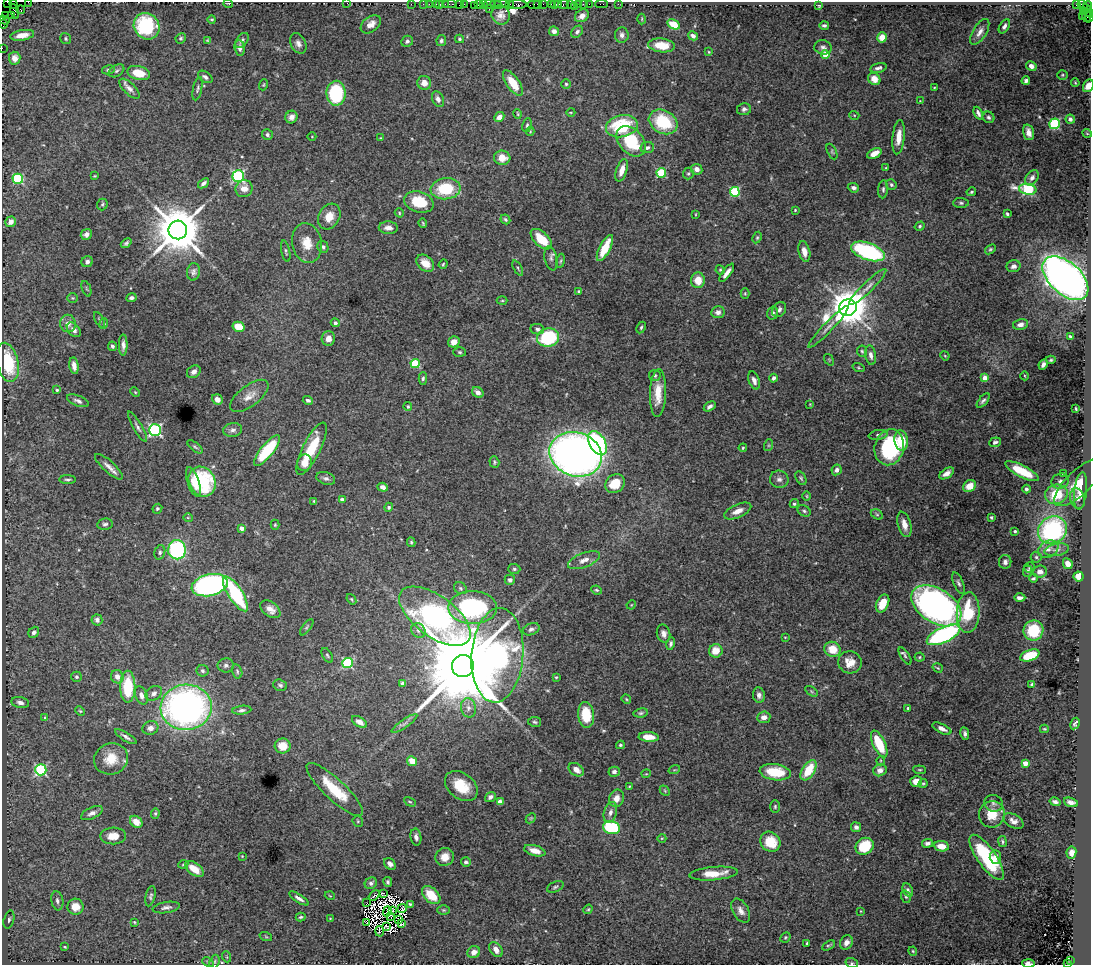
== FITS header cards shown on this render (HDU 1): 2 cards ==
NAXIS1  =                 1089
NAXIS2  =                  963

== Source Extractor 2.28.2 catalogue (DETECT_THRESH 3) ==
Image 1089 x 963 px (HDU 1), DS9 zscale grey, 1 PNG px = 1 image px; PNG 1093 x 967 px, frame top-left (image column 1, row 963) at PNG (2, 2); each listed source drawn as its Kron ellipse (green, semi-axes under 4 px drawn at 4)
Background 2.75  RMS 0.039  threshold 0.116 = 3 sigma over >= 5 px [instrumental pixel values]
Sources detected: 501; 12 with non-positive FLUX_AUTO (blend fragments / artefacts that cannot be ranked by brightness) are neither listed nor drawn; the other 489 listed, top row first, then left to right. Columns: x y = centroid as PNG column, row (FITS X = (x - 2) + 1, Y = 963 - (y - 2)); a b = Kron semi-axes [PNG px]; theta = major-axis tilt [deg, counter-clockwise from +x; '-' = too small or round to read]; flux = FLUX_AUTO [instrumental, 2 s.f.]
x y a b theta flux
7 2 2 2 - 28
28 2 4 2 - 210
228 3 5 3 - 2.1
347 3 2 2 - 62
14 4 4 2 - 100
411 4 2 2 - 110
423 4 2 2 - 160
429 4 2 2 - 110
436 4 2 2 - 240
440 4 2 2 - 160
445 4 3 3 - 130
450 4 6 2 0 350
464 4 2 2 - 130
478 4 3 3 - 310
483 4 3 2 - 210
490 4 6 3 -5 540
501 4 7 2 0 1100
510 4 3 2 - 110
517 4 9 4 -1 910
537 4 3 2 - 320
543 4 2 2 - 150
551 4 2 2 - 370
554 4 3 2 - 310
559 4 3 2 - 290
570 4 2 2 - 55
579 4 3 3 - 390
583 4 2 2 - 63
589 4 2 2 - 120
601 4 6 2 0 110
618 4 2 2 - 75
1076 4 3 2 - 130
459 5 2 2 - 89
474 5 2 2 - 67
496 5 6 3 -17 1100
534 5 6 3 6 440
563 5 5 3 - 610
1083 5 6 3 -52 270
1088 5 4 3 - 320
574 6 2 2 - 140
819 6 4 4 - 2.8
489 9 2 2 - 99
21 10 4 3 - 140
14 11 8 3 -72 260
1088 11 7 4 -61 370
1083 12 3 2 - 71
11 15 2 2 - 79
501 15 10 9 - 15
6 16 3 2 - 150
582 16 7 6 - 15
1082 16 2 2 - 65
1086 16 7 3 -68 400
1090 17 5 2 - 330
212 19 4 2 - 2.7
642 19 5 3 - 2.7
4 20 5 3 - 340
3 24 5 3 - 320
371 24 11 7 37 20
674 24 7 4 -30 49
824 25 5 3 - 5.4
147 26 14 12 -50 200
1004 26 8 4 59 8.5
554 31 5 4 - 12
577 32 6 5 - 6.6
980 32 15 6 59 16
22 35 12 5 10 28
622 35 8 6 83 11
693 36 5 4 - 9
882 37 5 5 - 29
181 38 5 4 - 4.6
66 39 6 5 - 3.9
459 39 4 4 - 3.6
242 40 8 5 52 7.7
208 41 4 3 - 4
407 41 6 5 - 6.7
441 41 5 5 - 6.2
298 43 11 7 -63 12
661 45 13 7 -7 43
823 47 9 7 -8 9.2
2 48 2 2 - 63
240 48 8 5 -83 9.8
709 52 4 3 - 2.2
825 54 4 4 - 60
15 58 6 6 - 13
1031 66 5 4 - 13
878 68 8 4 13 8.4
108 70 6 4 11 5.1
117 71 8 5 32 6
139 73 11 7 -15 55
1062 75 5 4 - 3.7
205 77 8 5 -34 7.7
874 79 6 5 - 26
1026 81 4 4 - 6.5
424 83 7 7 - 21
513 83 15 6 -56 56
1075 83 4 3 - 2.8
566 84 4 4 - 3.8
263 85 5 4 - 2.8
1088 86 7 5 61 20
934 87 3 2 - 1.9
129 89 13 5 -45 13
198 89 12 4 78 5.9
336 93 12 9 88 170
438 99 8 5 -65 11
920 101 3 3 - 1.6
744 109 7 6 - 7.8
571 112 4 3 - 2.2
978 113 7 4 -66 8.5
518 114 5 3 - 3
854 115 5 3 - 2.4
291 117 6 6 - 13
499 117 6 4 42 16
989 117 6 5 - 5.8
1070 119 4 4 - 7.9
663 122 15 11 -29 140
1054 124 5 5 - 210
527 125 7 4 79 5.1
622 126 16 11 12 170
530 131 4 4 - 2.4
1028 132 8 5 -73 20
1087 133 4 3 - 1.9
267 135 5 5 - 6.5
312 137 4 3 - 1.8
898 137 17 6 84 34
380 138 3 2 - 1.8
631 141 17 12 -48 130
647 148 7 5 11 7.8
832 152 8 4 -64 4.8
874 153 7 4 25 27
502 158 8 7 - 33
886 168 4 3 - 2.2
697 169 6 5 - 13
622 170 12 5 72 26
661 173 5 5 - 130
688 173 6 5 - 4.1
94 176 3 2 - 2.3
238 176 6 5 - 380
1032 178 8 6 55 12
18 179 5 5 - 200
204 183 6 3 39 8.5
891 185 5 5 - 5.3
853 188 6 4 -21 11
244 189 9 8 - 26
446 189 15 10 6 120
883 189 9 5 85 6.1
1028 189 9 5 -10 290
735 192 5 5 - 170
971 192 5 4 - 3.9
419 202 15 10 -17 88
961 203 7 5 -1 5.4
102 204 6 5 - 4.1
795 210 4 4 - 2.7
399 213 5 4 - 2.9
696 214 4 2 - 1.9
1007 214 4 3 - 3.9
329 217 13 10 60 33
505 219 5 4 - 4.5
11 222 5 5 - 14
423 223 5 3 - 2.8
920 226 5 4 - 4.2
388 228 9 6 -2 15
178 230 9 9 - 15000
86 234 6 5 - 13
757 238 6 4 63 3.7
541 239 13 7 -43 65
126 243 6 3 41 4.9
307 243 20 14 -80 48
323 247 6 5 - 5.9
605 248 14 5 63 72
990 249 6 4 40 3.7
286 251 11 3 -78 4.8
868 251 17 8 -19 320
804 252 10 5 -76 18
551 258 12 6 -79 9.6
561 261 7 3 81 3.4
87 262 6 5 - 8.9
425 263 10 7 -44 34
443 264 5 3 - 3.1
1013 266 7 6 - 11
518 268 8 3 -62 5.1
720 270 5 4 - 3.1
193 272 9 6 81 8.4
727 273 11 4 53 15
1065 278 27 16 -42 1900
698 280 8 7 - 32
868 287 25 5 44 19
86 289 8 2 -69 3
579 291 3 3 - 3.9
745 293 5 4 - 2.9
72 298 5 4 - 3.4
131 298 5 4 - 8.8
502 301 5 3 - 2.7
848 308 9 8 - 8100
779 309 8 6 52 8.1
718 312 7 6 - 9.9
773 313 6 5 - 6.5
99 320 8 4 -61 4.2
335 323 4 4 - 7.5
68 324 9 7 -80 17
104 324 5 4 - 3.6
1020 324 7 5 10 14
238 327 6 5 - 59
641 327 6 4 63 4.2
828 327 28 4 46 17
537 329 7 5 -10 6.8
74 330 8 5 -48 12
1070 336 4 3 - 3.6
328 338 7 6 - 20
548 338 11 9 11 200
454 342 6 5 - 19
123 345 10 4 90 12
112 346 5 4 - 5.9
862 351 6 5 - 4.3
460 352 6 4 -4 4.6
871 355 10 5 -79 12
945 356 5 3 - 2.8
829 360 6 4 -56 2.3
1051 360 5 4 - 3.5
8 362 20 11 -78 130
415 363 4 4 - 99
1043 364 5 3 - 9
74 366 8 4 -81 15
859 368 6 3 -19 2.7
194 372 7 6 - 13
655 375 6 5 - 5
1025 376 4 3 - 2.1
423 378 6 4 87 4.8
773 378 4 4 - 7.4
985 378 4 4 - 38
754 380 9 5 -70 12
57 390 3 3 - 3.7
135 392 5 3 - 2.8
478 392 6 5 - 15
658 393 24 8 88 47
249 396 23 10 38 29
217 399 6 5 - 16
308 400 5 3 - 7.1
78 401 11 5 -22 9.6
983 401 8 4 49 6.6
810 404 2 2 - 1.8
710 406 6 4 33 8.5
408 407 4 3 - 3.5
1076 409 4 2 - 3
137 427 17 4 -60 9.7
155 430 6 6 - 460
233 430 9 7 8 10
878 435 9 5 9 7.1
901 441 10 6 -80 71
995 442 6 4 21 6.7
598 443 13 8 -61 400
769 445 6 4 71 3.3
195 447 9 4 -38 4.6
889 447 18 14 78 250
743 448 4 3 - 3
312 449 29 9 63 94
267 450 19 6 51 140
576 454 27 22 -19 2000
494 462 6 4 -71 4.5
305 463 8 7 - 27
109 467 18 5 -42 17
837 470 5 5 - 11
1022 471 18 6 -27 92
947 473 8 4 33 14
1063 474 3 3 - 2.9
326 478 9 6 -19 9.6
801 478 7 4 -60 4
779 479 9 8 - 11
68 480 8 3 -1 5.1
1060 481 9 7 24 11
193 482 15 6 -72 25
202 482 15 13 -60 190
1079 482 32 12 44 52
615 484 10 8 37 56
969 486 7 5 38 37
383 487 5 4 - 11
1026 489 4 4 - 6.3
1080 491 19 6 84 24
1056 494 11 9 18 92
807 496 5 3 - 2.4
1078 498 10 7 -75 13
342 500 4 4 - 15
314 501 3 3 - 2.6
794 504 5 4 - 4.7
389 507 5 4 - 4.4
157 509 5 4 - 4.2
738 511 14 6 24 21
804 511 7 5 -29 5.2
877 514 6 4 -30 4.7
991 517 3 3 - 3.5
188 518 5 3 - 2
105 524 8 5 9 7.1
904 524 13 6 -75 23
275 525 5 4 - 3.2
242 528 4 4 - 16
1052 530 15 13 36 380
1015 531 3 3 - 3.6
411 542 5 3 - 4.1
1048 549 11 8 33 16
177 550 9 9 - 290
1057 550 12 6 10 11
160 552 7 5 72 5.7
1036 557 5 5 - 4.5
584 560 17 7 21 20
1005 562 7 6 - 8.2
1068 564 6 4 -62 20
1030 568 5 5 - 4.4
514 569 6 5 - 4.7
1027 571 6 4 77 4
1040 572 7 6 - 13
1079 576 5 5 - 43
1033 578 4 3 - 4.1
510 580 5 5 - 8.1
959 583 11 5 -66 7.5
210 585 18 11 13 640
460 588 7 5 -34 5.5
596 590 5 3 - 3.4
235 594 20 7 -57 210
1020 598 5 3 - 11
351 599 6 3 -51 3.3
883 603 9 6 64 46
631 605 5 3 - 2.3
936 606 27 17 -32 1100
473 608 24 16 0 360
270 609 11 7 -37 20
968 612 20 11 87 120
435 616 41 20 -36 960
97 620 5 5 - 8.6
307 627 9 4 54 4.5
531 629 8 5 23 8.4
418 630 8 6 -48 8.7
1033 631 10 10 - 93
34 632 6 5 - 8
664 634 9 6 -78 12
943 635 18 7 25 480
785 637 4 2 - 1.8
671 644 6 4 75 5.9
833 649 8 7 - 45
716 651 7 6 - 32
327 655 8 4 -60 4.5
497 655 47 26 86 880
1030 655 10 5 19 100
905 656 10 4 -58 5.5
920 657 5 4 - 3.1
850 662 12 11 - 32
347 663 5 5 - 230
226 665 8 7 - 8.6
463 666 11 11 - 67000
938 668 5 3 - 2.5
202 671 6 5 - 6.2
237 671 7 5 -75 5.3
76 677 5 5 - 5
117 677 7 6 - 17
556 677 3 3 - 2.8
403 684 4 4 - 23
1032 684 4 3 - 3.5
280 685 7 5 -20 6.1
128 687 16 7 90 110
811 691 7 4 -32 3.6
154 693 9 6 31 10
141 695 9 6 -68 13
759 695 8 6 -81 10
626 699 5 4 - 3
20 703 9 5 -10 11
186 707 25 22 5 1100
468 708 10 7 -77 15
908 708 3 3 - 3.7
242 710 10 4 6 6.4
80 711 5 4 - 3.1
641 713 7 4 8 4.8
586 715 13 8 -84 91
764 717 6 5 - 16
45 718 4 3 - 3.3
359 722 8 5 -32 16
535 722 6 5 - 4.4
404 724 15 3 35 8.4
1075 724 6 4 61 5.7
150 728 8 6 17 15
942 729 10 4 -26 14
1044 729 4 3 - 2.9
965 734 6 4 -80 6.9
126 737 12 4 -32 9.1
649 737 10 5 -3 34
879 744 14 6 -65 90
620 745 4 3 - 3.9
283 746 8 7 - 39
111 759 17 15 22 55
412 761 5 4 - 37
881 761 4 3 - 2.2
1025 763 4 4 - 36
41 770 5 5 - 340
576 770 8 6 -36 20
674 770 6 3 17 2.7
808 770 11 6 57 79
880 770 7 6 - 17
920 770 6 4 -5 3.3
614 772 6 5 - 8.2
775 772 16 8 -7 86
646 774 5 3 - 2.1
916 782 6 5 - 31
923 783 4 3 - 3.3
461 786 18 12 -38 72
629 786 3 2 - 2.1
335 790 37 10 -43 98
665 791 6 4 -46 4
490 797 6 4 38 9
617 798 9 7 67 19
410 802 6 4 -28 3.6
500 802 4 4 - 26
1055 802 5 3 - 7.1
1071 802 7 4 -18 12
994 803 9 8 - 10
775 807 6 5 - 4.3
610 812 10 6 72 13
92 813 12 5 25 11
155 813 5 4 - 3.5
992 814 13 12 - 51
531 818 6 4 44 3.3
358 821 6 5 - 3.7
1014 821 11 6 -29 16
136 822 7 5 -42 33
856 827 5 5 - 11
611 828 8 6 -14 150
113 836 13 8 3 34
416 837 8 5 -80 9.9
662 838 4 3 - 2.2
770 842 11 9 -44 67
1002 842 5 4 - 4.6
927 843 5 4 - 7.4
865 846 9 8 - 110
941 846 7 5 -8 33
535 851 11 5 -15 22
1071 853 6 5 - 15
242 856 4 3 - 2.1
445 857 9 9 - 26
987 857 27 9 -55 180
995 857 7 5 -88 14
466 862 5 4 - 5.8
183 864 5 4 - 3.2
390 864 7 5 -47 11
194 869 11 6 -37 41
714 874 24 6 5 50
388 882 5 4 - 5.4
371 883 6 5 - 7.7
555 887 9 5 24 5.3
908 890 7 5 -65 6.8
383 893 4 3 - 6.3
374 895 6 2 42 0.87
431 895 11 7 -43 62
150 896 10 5 77 6.3
330 896 5 3 - 2.1
906 897 6 5 - 3.9
299 898 11 4 -32 11
57 901 9 6 -81 9.4
367 903 2 2 - 2.7
410 904 3 3 - 3
75 907 8 8 - 41
166 907 13 5 9 11
402 909 5 2 - 3.9
588 909 5 4 - 3.2
443 910 6 5 - 4.2
387 911 5 2 - 4.3
392 911 4 2 - 4.9
741 911 13 8 -60 16
861 911 3 2 - 1.9
391 916 4 2 - 1.5
301 917 5 3 - 3.6
330 918 3 2 - 1.8
398 919 4 2 - 0.61
9 920 9 5 74 7.2
134 922 3 3 - 2.7
366 922 3 2 - 0.33
402 924 4 3 - 1.8
387 926 3 2 - 3.5
380 931 5 3 - 1.1
266 937 6 4 -19 2.9
785 937 5 4 - 3.5
846 942 7 6 - 19
807 943 3 3 - 2.5
828 945 7 3 31 3.9
65 947 3 3 - 2.5
496 950 8 6 -55 21
913 951 4 4 - 3
474 952 6 6 - 16
227 957 5 3 - 2.2
1070 961 4 2 - 250
208 962 6 4 -28 3.7
214 962 7 5 70 4.6
852 963 6 5 - 4.4
1028 963 6 3 -2 18
1068 963 3 3 - 380
At the frame edge (FLAGS 8, measured only in part): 12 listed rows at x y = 7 2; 28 2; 347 3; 14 4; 1090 17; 4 20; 3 24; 2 48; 1088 86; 852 963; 1028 963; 1068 963
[12 non-positive-flux detections neither listed nor drawn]